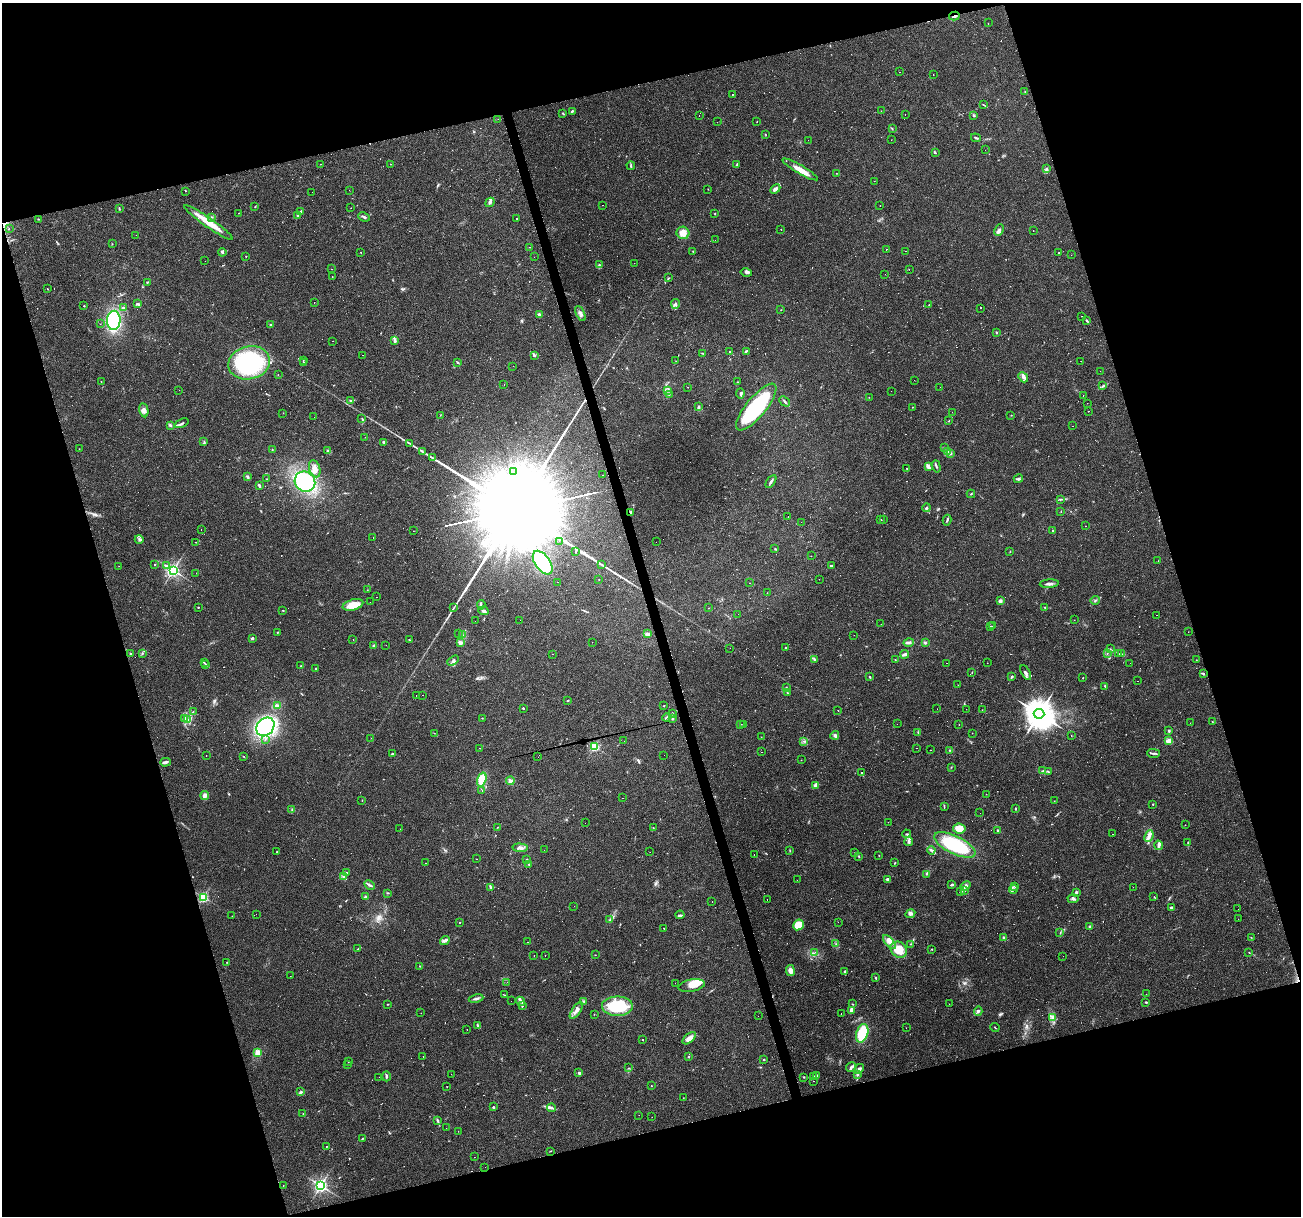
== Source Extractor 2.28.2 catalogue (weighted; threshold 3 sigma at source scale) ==
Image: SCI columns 1-5194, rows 47-4901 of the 5194 x 4998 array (HDU 1 of 3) = the unmasked area's bounding box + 8 px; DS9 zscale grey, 4 x 4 block average (1 PNG px = mean of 4 x 4 image px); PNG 1303 x 1218 px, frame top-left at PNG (2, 3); each listed source drawn as its Kron ellipse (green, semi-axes under 4 px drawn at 4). Shown black and unused: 34% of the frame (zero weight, under 2 of 3 exposures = <1% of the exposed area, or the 3 px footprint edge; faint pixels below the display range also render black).
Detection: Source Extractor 2.28.2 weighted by HDU 2 'WHT'. Background 0.0476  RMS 0.0041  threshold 0.0186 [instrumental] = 3 sigma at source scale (4.5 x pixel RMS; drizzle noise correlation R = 1.50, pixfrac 1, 0.0396/0.0396 arcsec/px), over >= 5 px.
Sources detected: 853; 19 too faint to see at this stretch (4 x 4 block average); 5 inside a brighter object's white glare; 273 cosmic-ray / hot-pixel residue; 1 long thin detection or spike segment (spike, bleed or trail) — neither listed nor drawn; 10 coinciding with a brighter row at this scale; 19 inside a brighter listed object's ellipse — not listed separately; of the other 526, all 500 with FLUX_AUTO >= 0.367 (the completeness limit of this list) listed and drawn (26 fainter detections not listed), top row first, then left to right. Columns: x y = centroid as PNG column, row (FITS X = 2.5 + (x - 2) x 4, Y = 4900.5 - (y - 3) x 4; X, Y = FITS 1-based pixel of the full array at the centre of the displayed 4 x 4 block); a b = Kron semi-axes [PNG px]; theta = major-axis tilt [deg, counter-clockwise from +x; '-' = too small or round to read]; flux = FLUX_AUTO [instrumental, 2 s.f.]
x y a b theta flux
954 16 5 2 - 5.3
988 23 2 2 - 0.75
899 72 2 2 - 0.74
933 75 2 2 - 0.72
1025 91 2 2 - 0.72
733 94 2 2 - 0.85
983 105 2 2 - 1.3
572 111 4 2 - 2.6
881 111 2 2 - 0.58
563 113 2 2 - 2.4
905 115 2 2 - 0.77
699 116 2 2 - 0.96
974 116 2 2 - 2.7
498 119 2 2 - 0.49
717 122 2 2 - 0.75
757 122 2 2 - 0.77
892 129 2 2 - 1.3
766 135 2 2 - 0.82
976 138 5 2 - 3.7
808 140 2 2 - 1.1
891 140 2 2 - 0.41
985 150 2 2 - 0.84
935 153 2 2 - 1.8
321 164 3 2 - 0.72
390 164 2 2 - 0.57
737 165 2 2 - 1.7
631 166 4 2 - 3
800 169 20 4 -30 27
1047 169 2 2 - 2.5
836 173 2 2 - 0.93
874 181 2 2 - 0.5
708 189 2 2 - 0.92
775 189 6 3 45 8.2
349 190 2 2 - 0.4
185 191 2 2 - 1
312 192 2 2 - 0.59
490 202 5 3 - 4.8
603 205 2 2 - 1.7
880 206 2 2 - 0.96
255 207 2 2 - 1.1
119 208 3 2 - 2
351 208 2 2 - 0.58
300 211 2 2 - 1.5
239 213 2 2 - 0.76
715 213 3 2 - 1.1
298 215 3 2 - 3.7
211 217 3 2 - 2.1
364 217 6 3 -24 4.4
38 219 3 2 - 1.4
516 219 2 2 - 2.1
208 222 29 4 -35 51
9 228 2 2 - 0.47
781 229 2 2 - 0.83
999 230 6 3 64 6.4
1033 231 2 2 - 0.42
683 233 6 6 - 22
136 235 2 2 - 0.46
715 240 2 2 - 0.53
112 244 2 2 - 1.1
530 247 2 2 - 0.67
886 249 2 2 - 2.8
693 251 2 2 - 1.1
906 251 2 2 - 2.9
222 252 4 2 - 3.1
1059 252 2 2 - 0.82
361 253 2 2 - 5.9
1071 255 2 2 - 0.37
246 256 2 2 - 1.1
534 257 2 2 - 2.5
205 261 2 2 - 0.51
634 263 2 2 - 0.54
600 265 2 2 - 2
332 269 2 2 - 0.66
909 269 2 2 - 0.53
746 273 5 3 - 5.2
885 274 2 2 - 0.71
332 277 2 2 - 0.6
669 278 2 2 - 1.6
147 282 3 2 - 1.3
47 289 2 2 - 0.99
314 302 2 2 - 1.6
137 304 3 2 - 3.2
675 304 5 3 - 5.1
929 305 2 2 - 0.68
84 306 2 2 - 3.1
123 307 3 2 - 2.4
981 308 2 2 - 0.58
781 310 2 2 - 0.73
580 313 8 3 -63 7.5
539 314 4 3 - 4.6
1082 316 2 2 - 12
114 320 9 6 86 220
1087 321 4 2 - 3.4
100 324 2 2 - 0.89
271 325 4 2 - 2.5
997 333 3 2 - 1.7
333 341 2 2 - 0.45
395 341 3 2 - 6.3
730 351 2 2 - 2.4
746 351 4 2 - 3.2
703 353 4 2 - 1.5
363 355 2 2 - 1.1
534 355 4 3 - 3.5
303 361 3 2 - 1.3
676 361 2 2 - 0.84
1081 361 2 2 - 0.53
249 363 21 16 13 340
304 363 2 2 - 1.5
458 363 3 2 - 2.1
513 366 2 2 - 0.44
1100 371 2 2 - 2.2
278 375 2 2 - 0.69
1023 377 5 4 - 8.4
914 380 2 2 - 0.37
101 381 2 2 - 0.59
737 382 2 2 - 1.1
504 385 2 2 - 2.1
1103 386 3 2 - 2.7
687 387 2 2 - 0.57
940 387 2 2 - 0.41
179 390 2 2 - 0.4
668 390 3 2 - 2.1
891 391 2 2 - 0.5
669 394 2 2 - 0.96
740 394 5 2 - 3.9
1083 396 2 2 - 0.45
869 397 2 2 - 0.65
350 401 2 2 - 2
784 401 6 2 -45 3.7
1087 403 2 2 - 0.49
699 407 4 2 - 3.4
756 407 29 10 50 220
913 407 2 2 - 0.56
144 410 7 4 -79 11
1088 411 2 2 - 0.67
952 412 2 2 - 0.58
283 413 2 2 - 0.65
440 415 2 2 - 0.8
1011 415 2 2 - 0.95
314 417 2 2 - 0.39
362 418 2 2 - 0.81
948 421 2 2 - 0.89
182 423 7 2 24 5.2
170 425 3 2 - 3.1
1072 426 2 2 - 0.95
365 437 2 2 - 0.46
204 442 3 2 - 2.5
384 442 3 2 - 4.6
410 443 4 2 - 2.6
945 447 2 2 - 0.78
79 449 2 2 - 0.88
272 449 2 2 - 1.4
328 451 3 3 - 5
422 451 2 2 - 1.3
948 452 3 2 - 2.6
951 454 2 2 - 2
433 458 4 2 - 3.8
928 466 4 2 - 13
936 466 6 2 -73 3.7
906 468 2 2 - 2.5
315 469 9 5 -73 15
514 472 2 2 - 1.5
602 475 2 2 - 2.8
248 477 4 2 - 2.9
266 479 2 2 - 0.97
1018 479 5 3 - 4.4
305 482 10 9 - 220
771 482 7 2 57 5.6
259 485 3 2 - 4.5
971 494 4 2 - 1.6
1060 499 3 2 - 1.6
926 508 4 2 - 3.2
1061 511 2 2 - 0.89
631 512 2 2 - 2.8
788 517 2 2 - 5.8
883 519 2 2 - 0.43
880 520 2 2 - 1
947 520 5 2 - 3.4
801 522 2 2 - 0.49
1086 526 2 2 - 4.3
201 529 2 2 - 0.55
1053 530 2 2 - 3.4
413 531 2 2 - 1.3
373 538 2 2 - 1.7
139 539 4 2 - 3.7
559 541 2 2 - 0.5
196 542 2 2 - 0.88
656 542 2 2 - 2.3
775 548 2 2 - 0.9
575 552 2 2 - 1.2
1010 552 2 2 - 0.81
811 556 2 2 - 0.98
1158 561 2 2 - 1.3
543 563 13 7 -55 200
155 564 2 2 - 4.2
602 565 3 2 - 2.6
119 566 2 2 - 0.52
166 566 2 2 - 8.2
831 566 2 2 - 8
173 570 2 2 - 780
196 573 2 2 - 0.67
819 579 2 2 - 0.41
599 580 2 2 - 0.94
558 582 2 2 - 0.47
750 583 2 2 - 0.7
1049 584 9 3 4 7.8
367 590 2 2 - 0.86
767 593 2 2 - 1.1
377 597 2 2 - 0.54
1095 600 5 2 - 3.4
1000 601 3 2 - 9.2
370 602 2 2 - 0.37
353 605 10 5 15 35
481 605 5 2 - 3.6
198 607 2 2 - 4
454 607 2 2 - 1
1045 607 3 2 - 1.8
709 608 2 2 - 1.1
283 610 2 2 - 1.3
484 611 5 3 - 7.8
738 614 2 2 - 0.38
1157 615 2 2 - 3.5
520 620 2 2 - 0.55
1074 620 2 2 - 0.48
475 621 2 2 - 0.61
881 624 2 2 - 0.6
991 626 2 2 - 1.7
993 626 2 2 - 1.1
277 632 2 2 - 1.2
1188 632 2 2 - 0.56
458 633 2 2 - 0.77
647 634 4 3 - 8.4
463 635 2 2 - 0.62
854 635 2 2 - 0.39
252 638 3 2 - 4.1
353 640 2 2 - 2.1
409 640 2 2 - 1
592 642 2 2 - 0.46
909 642 5 3 - 5.8
460 643 3 3 - 9.1
925 643 3 2 - 3.1
386 645 2 2 - 0.72
374 646 2 2 - 23
730 648 2 2 - 0.44
786 648 3 2 - 1.4
1110 649 2 2 - 0.88
142 653 3 2 - 2.5
1107 653 4 2 - 2.1
1118 653 3 2 - 2
131 654 3 2 - 1.2
553 654 2 2 - 0.78
905 654 4 2 - 9.9
1122 654 2 2 - 0.7
453 660 6 2 31 3.2
815 660 2 2 - 1.6
895 660 2 2 - 1.1
1196 660 2 2 - 0.84
204 662 3 2 - 1.6
947 663 2 2 - 3.1
987 663 2 2 - 0.42
1130 663 2 2 - 0.44
206 664 2 2 - 1.2
301 666 2 2 - 1
316 669 2 2 - 1.7
972 673 2 2 - 1
1026 673 8 3 -60 5.8
1203 674 2 2 - 2.8
1011 676 2 2 - 1.4
870 677 2 2 - 2
1083 678 2 2 - 1.4
1137 681 2 2 - 0.58
958 685 2 2 - 0.69
1105 686 3 2 - 2.3
786 687 2 2 - 1.6
787 693 3 2 - 1.9
422 695 2 2 - 0.63
416 696 2 2 - 1
568 700 3 2 - 1.4
278 705 4 2 - 3.8
664 706 2 2 - 1.2
523 708 2 2 - 5.6
937 709 2 2 - 0.44
966 709 2 2 - 0.49
838 710 2 2 - 0.74
982 710 2 2 - 0.52
193 712 2 2 - 1.3
672 713 2 2 - 1.4
1039 714 5 5 - 5000
184 718 2 2 - 1.6
482 718 2 2 - 0.93
667 718 4 3 - 4.4
673 719 2 2 - 2.7
188 720 2 2 - 1.5
1212 721 2 2 - 0.78
1190 723 2 2 - 0.53
740 724 2 2 - 0.73
897 724 2 2 - 0.64
743 725 3 2 - 2
959 725 2 2 - 0.68
265 727 10 8 47 230
1169 731 2 2 - 12
918 732 2 2 - 1.2
434 733 2 2 - 0.66
972 733 2 2 - 0.49
835 735 4 4 - 5
1071 735 2 2 - 1.2
761 737 2 2 - 0.52
371 738 2 2 - 1.5
265 740 2 2 - 1.6
624 741 2 2 - 1.8
804 741 2 2 - 1.6
1168 741 2 2 - 85
594 747 2 2 - 330
480 748 2 2 - 5.2
916 748 2 2 - 6
930 750 2 2 - 0.87
950 750 2 2 - 0.84
761 752 2 2 - 0.84
1153 753 6 2 -1 4.2
393 754 3 2 - 2.7
206 755 2 2 - 0.61
664 755 2 2 - 1
243 756 2 2 - 1
538 757 2 2 - 0.53
801 760 2 2 - 0.59
165 762 5 2 - 6.3
951 767 2 2 - 0.95
1043 771 3 2 - 2.5
1049 772 3 2 - 1.5
861 773 2 2 - 1.6
482 780 7 4 71 43
510 781 4 2 - 4.3
816 785 4 2 - 16
482 791 2 2 - 0.64
986 794 2 2 - 0.47
205 796 4 3 - 8.1
623 798 2 2 - 4.4
362 800 2 2 - 0.74
1054 801 2 2 - 0.6
1153 804 2 2 - 1.8
944 807 2 2 - 1
1015 809 3 2 - 1.9
292 810 2 2 - 0.98
980 813 2 2 - 0.46
888 822 2 2 - 1.2
585 823 2 2 - 0.77
1185 825 2 2 - 0.53
498 827 2 2 - 0.94
653 827 2 2 - 0.7
400 829 2 2 - 0.43
959 829 6 5 - 26
997 830 3 2 - 2.3
907 834 4 3 - 3.3
1112 834 2 2 - 0.75
1149 836 6 3 67 12
909 841 5 3 - 6.5
1188 842 2 2 - 1.8
955 845 23 9 -26 200
1159 845 5 3 - 6.3
520 848 7 4 -5 11
544 850 2 2 - 0.44
931 850 4 2 - 3.8
790 851 2 2 - 0.88
277 852 2 2 - 2.3
650 852 2 2 - 0.42
855 853 3 2 - 1.4
754 855 2 2 - 1.2
879 855 2 2 - 1.1
859 856 2 2 - 2.4
476 859 2 2 - 0.7
526 859 2 2 - 1.4
426 863 2 2 - 0.62
895 863 2 2 - 1.5
529 865 2 2 - 1.2
346 873 2 2 - 1.8
926 874 2 2 - 1.7
344 876 3 3 - 5
887 879 3 2 - 7.5
797 880 2 2 - 0.74
369 885 5 2 - 4.6
952 885 4 2 - 2.9
966 886 5 3 - 7.7
1015 886 2 2 - 1.4
490 887 3 2 - 2.9
1133 887 2 2 - 0.56
1013 889 4 3 - 5.2
965 891 2 2 - 1.3
960 892 3 2 - 2.3
1076 892 3 3 - 3.2
388 893 2 2 - 1.3
203 897 2 2 - 340
366 897 4 2 - 4.5
1154 897 2 2 - 0.69
1073 899 5 3 - 4.8
767 900 2 2 - 1.2
712 902 2 2 - 0.43
574 906 2 2 - 0.42
1171 907 2 2 - 4.5
1238 909 2 2 - 1.1
256 914 2 2 - 0.48
910 914 5 4 - 7
680 915 4 2 - 2.7
232 916 2 2 - 0.56
1238 919 2 2 - 1.1
610 920 2 2 - 1.4
459 922 2 2 - 1.4
838 922 2 2 - 0.7
798 925 6 5 - 36
1090 927 4 3 - 5.3
664 928 2 2 - 1.2
1060 933 2 2 - 1.6
1004 937 3 3 - 3.4
1251 937 2 2 - 0.86
445 940 5 3 - 5.6
528 942 2 2 - 1.4
889 942 8 4 -48 15
836 944 2 2 - 1.3
910 944 2 2 - 1.1
358 949 2 2 - 1.2
932 949 2 2 - 1.1
899 950 9 7 -42 49
815 952 2 2 - 1.1
1249 952 2 2 - 0.76
534 955 2 2 - 0.47
545 955 2 2 - 0.59
595 955 2 2 - 0.94
1063 956 2 2 - 2.4
227 962 2 2 - 0.9
420 966 2 2 - 1
790 971 5 4 - 13
845 971 4 2 - 2.5
290 976 2 2 - 0.74
875 978 4 2 - 2.1
507 982 2 2 - 2.2
675 983 2 2 - 0.37
691 986 13 6 10 27
1146 994 2 2 - 0.41
505 995 2 2 - 0.98
476 999 7 2 11 5.8
511 1001 2 2 - 0.38
521 1001 5 3 - 6.3
584 1001 3 2 - 2.3
1146 1002 2 2 - 2.5
388 1004 2 2 - 1.6
853 1004 3 2 - 1.4
949 1004 2 2 - 0.66
522 1006 2 2 - 1.7
617 1006 15 9 -1 120
576 1011 10 4 56 11
851 1011 4 2 - 12
978 1011 5 2 - 4
421 1013 2 2 - 0.74
841 1013 2 2 - 6
594 1014 2 2 - 0.57
758 1016 2 2 - 0.77
1052 1018 3 2 - 4.7
478 1025 4 3 - 4.1
906 1028 2 2 - 0.61
995 1028 4 2 - 1.7
467 1030 2 2 - 0.62
862 1033 9 5 71 94
689 1038 8 4 40 17
643 1040 2 2 - 1.4
258 1053 3 3 - 24
423 1057 2 2 - 0.64
688 1057 2 2 - 2.1
764 1059 2 2 - 2
348 1061 2 2 - 1.2
348 1064 2 2 - 0.97
851 1067 5 3 - 5.7
629 1068 2 2 - 1
859 1069 5 3 - 6.3
579 1073 3 3 - 5.3
451 1074 2 2 - 0.41
857 1074 3 2 - 3.4
386 1076 5 2 - 4.3
816 1076 2 2 - 1.4
379 1077 2 2 - 0.37
804 1077 2 2 - 1.4
813 1077 3 2 - 1.6
813 1081 2 2 - 0.74
651 1086 2 2 - 1.1
447 1087 2 2 - 0.79
301 1092 3 3 - 3.4
683 1098 2 2 - 0.58
493 1107 2 2 - 3.1
551 1108 4 2 - 4.7
303 1114 2 2 - 1.3
639 1115 2 2 - 0.78
652 1117 2 2 - 0.5
438 1121 3 2 - 4.3
446 1128 2 2 - 0.44
458 1131 2 2 - 0.4
362 1139 3 2 - 1.5
327 1146 2 2 - 2.5
550 1151 3 2 - 1
474 1157 2 2 - 0.44
485 1167 2 2 - 0.91
283 1185 2 2 - 0.71
321 1186 2 2 - 810
Overlapping masked pixels (flux is a lower limit): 2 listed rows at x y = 954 16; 631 512
Diffuse or blended objects may show on this block-average render without a row.